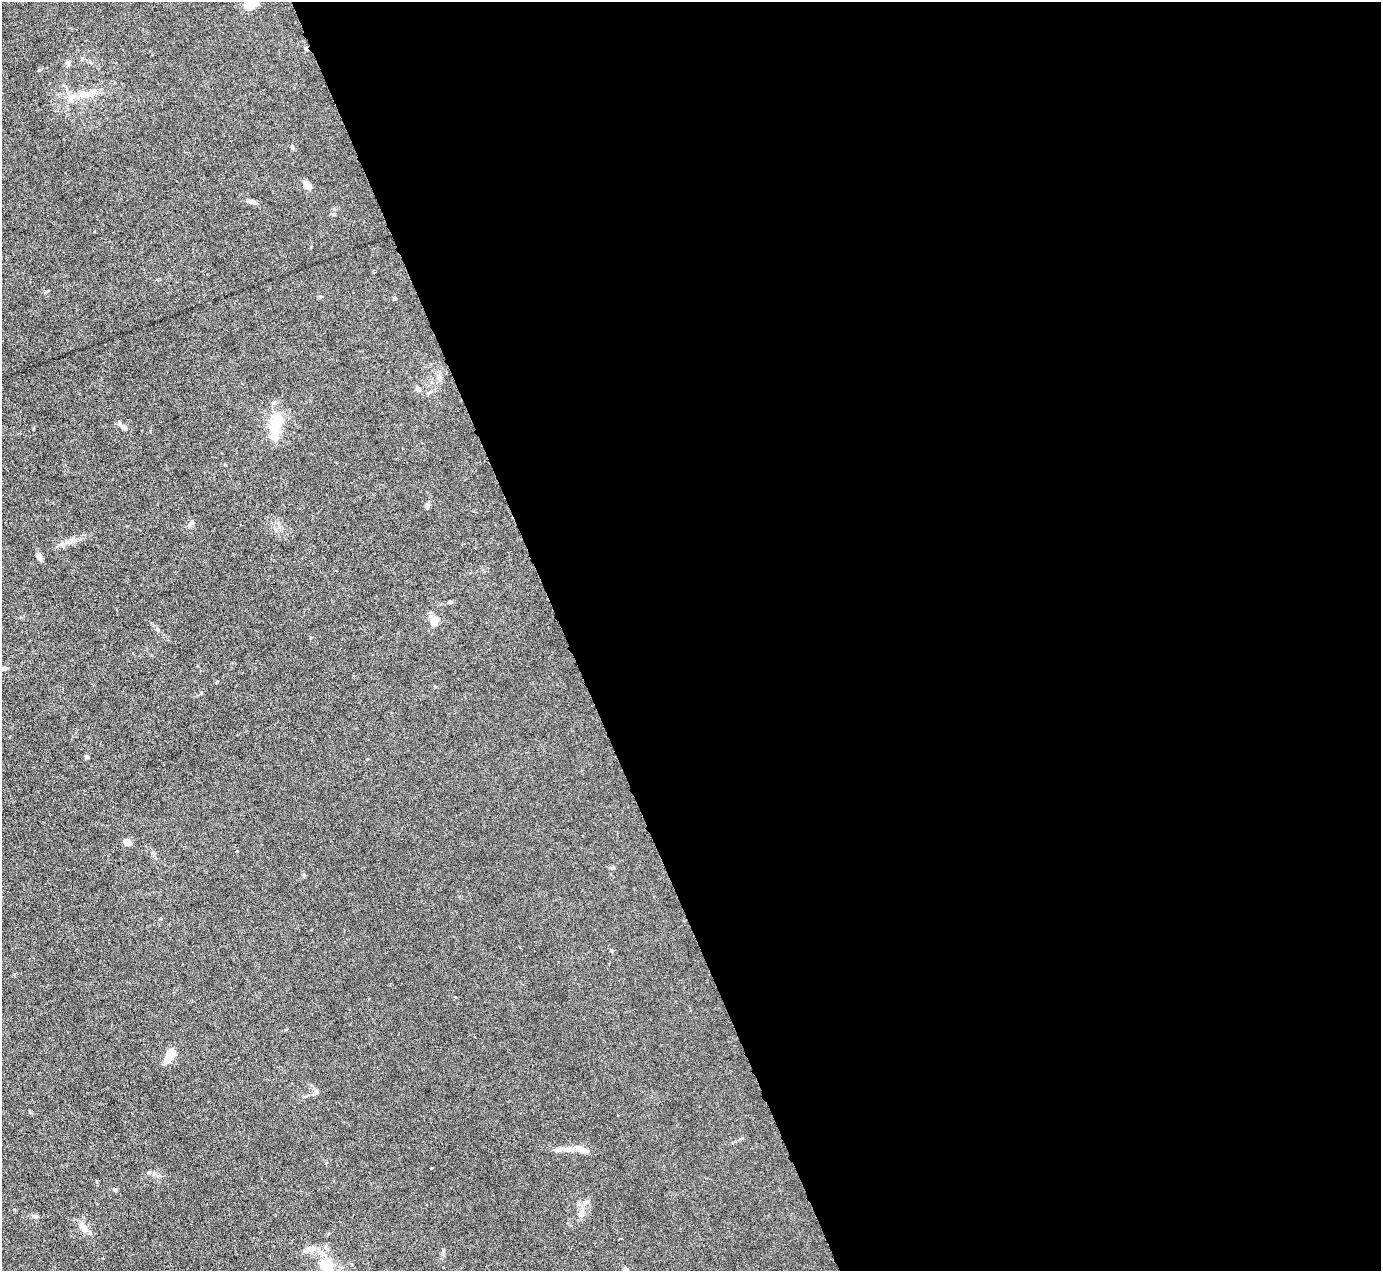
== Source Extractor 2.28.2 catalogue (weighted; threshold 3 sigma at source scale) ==
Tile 8 of 4 x 4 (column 4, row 2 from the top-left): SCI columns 4138-5516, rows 2816-4084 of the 5516 x 5500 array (HDU 1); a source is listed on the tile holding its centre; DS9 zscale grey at full resolution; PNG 1383 x 1273 px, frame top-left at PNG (2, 2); no overlay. Shown black and unused: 59% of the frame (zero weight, under 3 of 6 exposures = <1% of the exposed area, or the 3 px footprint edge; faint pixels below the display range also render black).
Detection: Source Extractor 2.28.2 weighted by HDU 2 'WHT'; one run over the whole footprint, this tile lists its part. Background 0.0209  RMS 0.0027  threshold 0.0112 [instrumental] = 3 sigma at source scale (4.09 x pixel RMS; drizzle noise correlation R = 1.36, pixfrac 0.8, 0.05/0.05 arcsec/px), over >= 5 px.
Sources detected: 33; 1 inside a brighter object's white glare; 1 cosmic-ray / hot-pixel residue — not listed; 2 inside a brighter listed object's ellipse — not listed separately; the other 29 listed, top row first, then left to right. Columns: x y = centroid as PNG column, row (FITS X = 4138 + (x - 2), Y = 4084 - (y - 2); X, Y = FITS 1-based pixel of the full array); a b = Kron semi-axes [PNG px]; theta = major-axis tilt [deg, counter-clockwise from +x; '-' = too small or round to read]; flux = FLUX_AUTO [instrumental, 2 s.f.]
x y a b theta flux
252 2 12 7 47 9.3
68 63 7 6 - 0.53
82 95 8 6 0 1.1
308 185 11 7 -49 1.7
252 201 10 6 -12 0.76
334 214 5 3 - 0.29
395 298 5 4 - 0.37
276 424 28 10 79 11
124 427 10 6 -28 1.3
427 505 7 5 73 0.67
190 524 9 5 50 0.65
39 556 9 5 -79 1.2
434 621 8 7 - 3
2 669 11 5 10 1
87 757 5 4 - 0.38
128 842 8 7 - 1.9
237 851 3 3 - 0.18
153 853 7 4 90 0.43
612 951 5 4 - 0.27
170 1057 18 8 37 3.4
316 1092 7 6 - 0.79
561 1149 27 7 1 2.3
431 1168 3 3 - 0.62
115 1190 5 4 - 0.39
582 1213 14 7 70 1.7
35 1216 8 4 12 0.55
83 1227 15 8 -52 2.3
309 1250 18 8 -7 2.2
327 1266 25 15 -59 6.7
Isophote crosses this tile's border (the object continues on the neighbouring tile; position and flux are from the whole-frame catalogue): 3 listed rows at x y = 252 2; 2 669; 327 1266
Unlisted compact peaks at least as high as the median listed source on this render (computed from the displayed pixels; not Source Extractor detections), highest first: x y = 158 630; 293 148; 154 1173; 450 602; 417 389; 311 247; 74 540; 225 465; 320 296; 304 875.